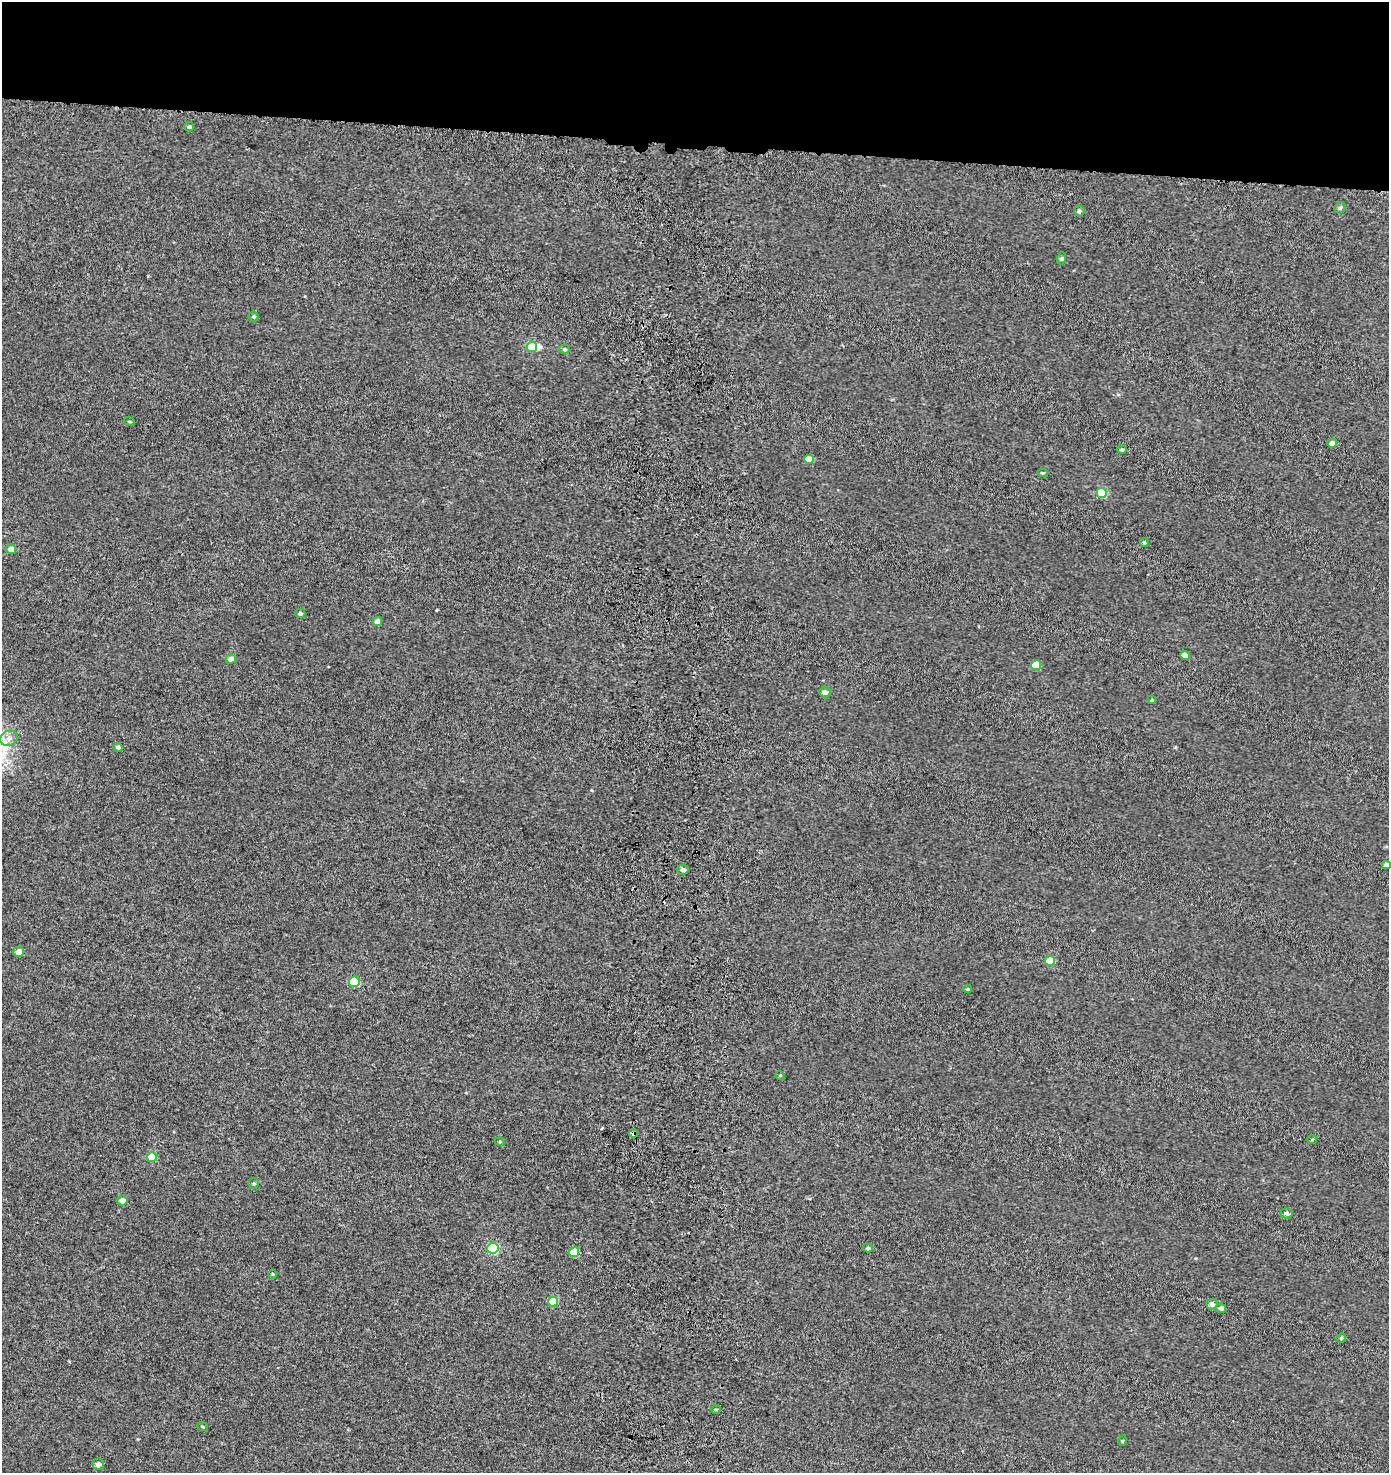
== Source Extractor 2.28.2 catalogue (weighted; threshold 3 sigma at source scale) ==
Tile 2 of 3 x 3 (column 2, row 1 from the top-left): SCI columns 1729-3115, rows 3048-4518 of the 4819 x 4580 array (HDU 1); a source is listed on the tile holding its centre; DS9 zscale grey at full resolution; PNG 1391 x 1475 px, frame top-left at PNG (2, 2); each listed source drawn as its Kron ellipse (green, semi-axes under 4 px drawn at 4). Shown black and unused: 10% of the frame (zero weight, under 3 of 5 exposures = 3% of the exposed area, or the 3 px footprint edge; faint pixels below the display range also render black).
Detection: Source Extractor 2.28.2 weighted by HDU 2 'WHT'; one run over the whole footprint, this tile lists its part. Background -2.44e-04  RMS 0.0028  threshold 0.0126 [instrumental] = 3 sigma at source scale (4.5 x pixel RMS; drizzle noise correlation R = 1.50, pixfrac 1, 0.0396/0.0396 arcsec/px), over >= 5 px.
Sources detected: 51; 1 inside a brighter object's white glare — neither listed nor drawn; the other 50 listed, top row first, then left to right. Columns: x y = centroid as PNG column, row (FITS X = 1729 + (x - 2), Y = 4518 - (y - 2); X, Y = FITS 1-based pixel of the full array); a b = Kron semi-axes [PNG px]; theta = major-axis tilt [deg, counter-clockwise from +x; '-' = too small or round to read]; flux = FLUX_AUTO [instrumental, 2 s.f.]
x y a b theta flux
189 127 5 4 - 0.46
1340 208 6 5 - 0.49
1079 211 5 5 - 0.68
1062 258 6 4 72 0.36
254 317 5 5 - 0.4
532 347 5 5 - 8.2
564 349 5 4 - 0.41
129 421 5 3 - 0.28
1332 443 5 4 - 1.7
1122 450 4 4 - 0.52
809 459 5 4 - 3.8
1042 473 5 4 - 0.32
1102 493 5 5 - 7.1
1144 543 4 4 - 0.38
11 549 5 4 - 2.5
300 613 5 4 - 0.65
377 621 4 4 - 2
1185 655 5 4 - 3
231 659 5 5 - 1.5
1036 665 5 5 - 5.9
825 692 5 5 - 1.2
1152 700 4 3 - 0.24
9 738 9 7 23 1.5
118 747 5 4 - 0.68
1386 865 4 4 - 1.4
683 870 5 5 - 0.89
18 952 5 5 - 2.4
1050 961 5 5 - 5.6
354 982 5 5 - 11
968 989 4 3 - 0.29
780 1075 5 3 - 0.24
633 1133 4 4 - 0.82
1312 1140 5 3 - 0.26
500 1142 5 3 - 0.25
152 1157 5 5 - 6.4
254 1183 5 5 - 0.41
122 1200 5 5 - 1.9
1286 1213 6 5 - 0.77
493 1248 5 5 - 21
868 1248 5 4 - 0.43
574 1252 5 5 - 7.1
273 1274 4 4 - 0.31
553 1302 5 5 - 9.1
1212 1304 5 5 - 1.1
1221 1308 5 4 - 0.69
1341 1338 5 4 - 0.33
716 1409 5 3 - 0.25
202 1427 5 3 - 0.29
1122 1441 5 3 - 0.28
98 1464 6 5 - 0.99
Overlapping masked pixels (flux is a lower limit): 1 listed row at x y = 633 1133
Isophote crosses this tile's border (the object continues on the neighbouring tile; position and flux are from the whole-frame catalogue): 1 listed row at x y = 1386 865